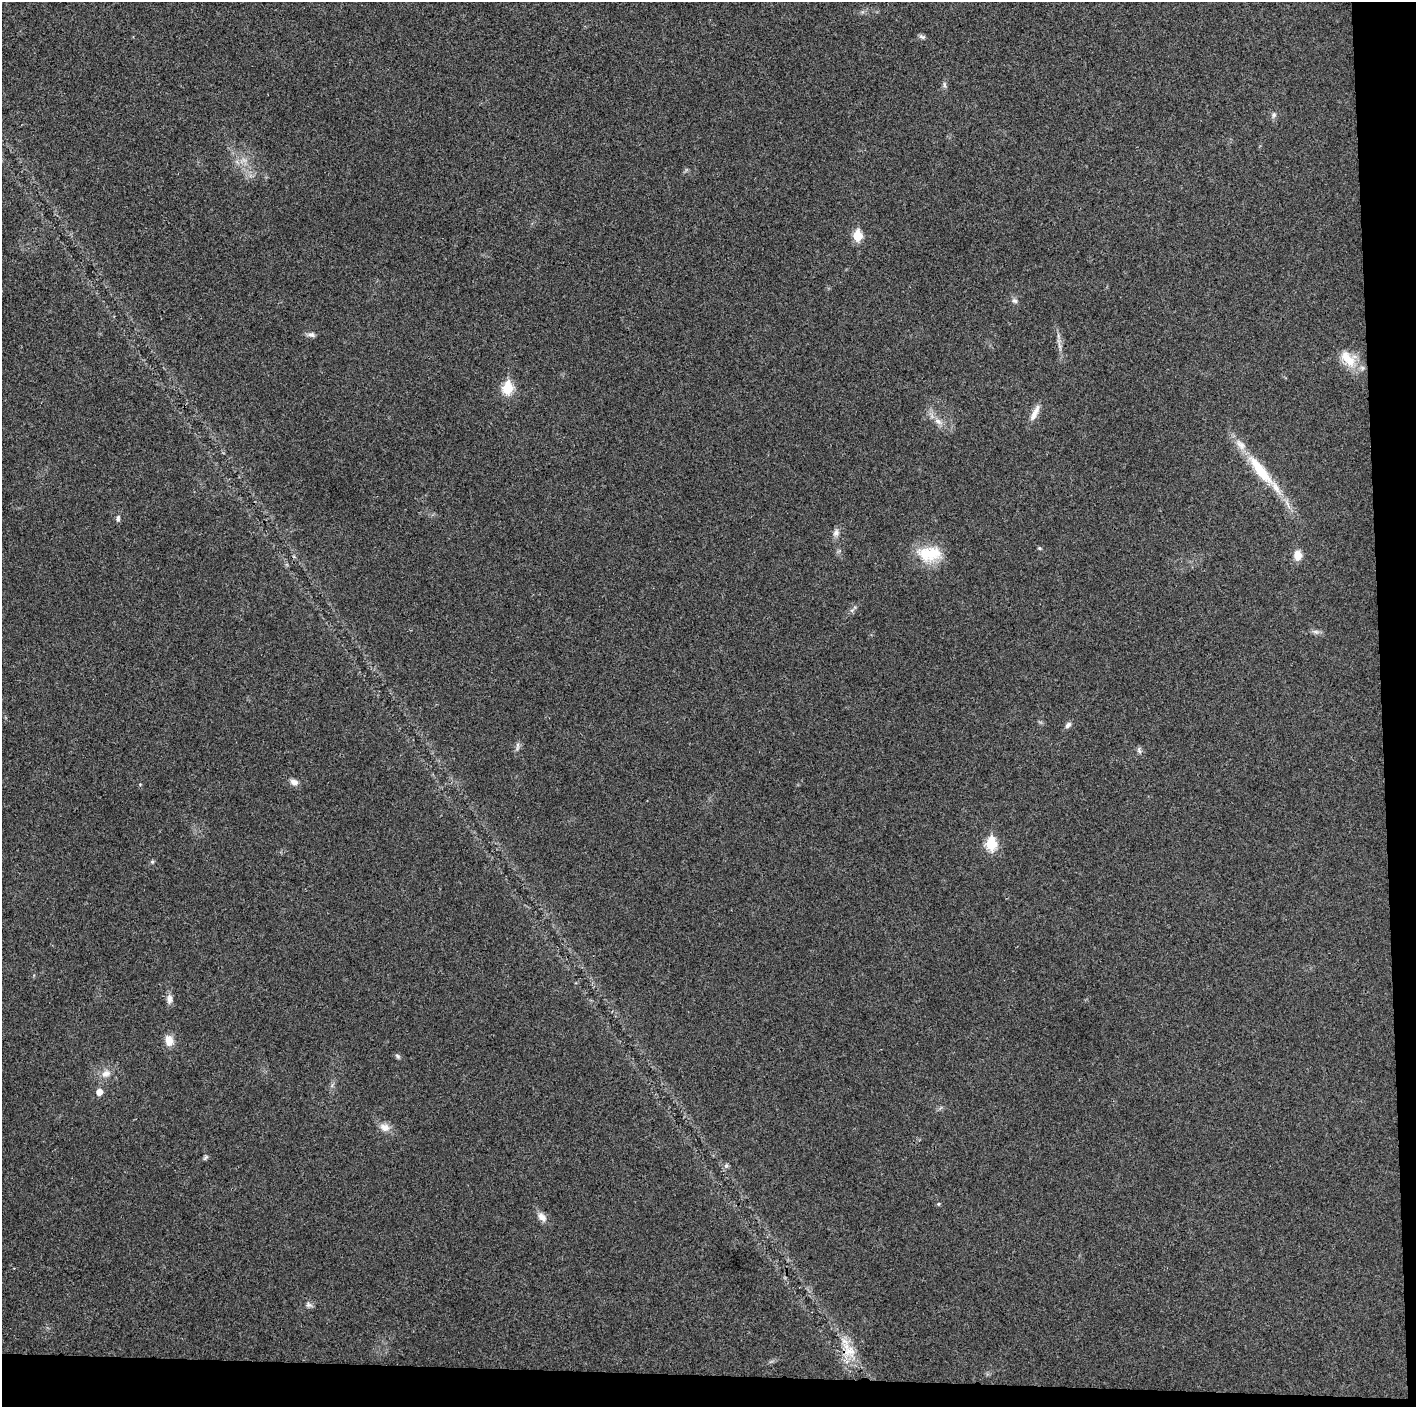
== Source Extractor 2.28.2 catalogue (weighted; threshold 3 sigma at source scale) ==
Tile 9 of 3 x 3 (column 3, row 3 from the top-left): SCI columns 2829-4242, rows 6-1410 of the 4242 x 4224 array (HDU 1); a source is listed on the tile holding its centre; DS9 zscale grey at full resolution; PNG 1418 x 1409 px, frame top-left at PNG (2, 2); no overlay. Shown black and unused: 5% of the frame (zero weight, under 3 of 4 exposures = <1% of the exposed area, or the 3 px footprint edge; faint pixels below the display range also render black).
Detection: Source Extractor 2.28.2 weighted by HDU 2 'WHT'; one run over the whole footprint, this tile lists its part. Background 0.0211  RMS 0.0056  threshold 0.0251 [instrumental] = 3 sigma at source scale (4.5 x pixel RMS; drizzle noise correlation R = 1.50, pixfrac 1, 0.05/0.05 arcsec/px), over >= 5 px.
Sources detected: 37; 1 inside a brighter listed object's ellipse — not listed separately; the other 36 listed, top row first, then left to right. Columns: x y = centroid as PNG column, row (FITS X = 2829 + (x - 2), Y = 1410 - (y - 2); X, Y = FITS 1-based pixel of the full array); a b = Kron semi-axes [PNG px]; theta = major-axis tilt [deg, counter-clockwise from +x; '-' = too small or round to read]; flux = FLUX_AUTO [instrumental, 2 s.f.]
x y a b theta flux
922 37 9 5 -19 1.3
944 85 9 4 -89 1.3
1274 115 9 5 79 1.4
857 236 6 5 - 23
1015 301 8 6 -39 1.5
311 335 10 7 -6 1.8
1059 346 10 3 -69 1.4
1348 359 28 15 -48 12
508 388 7 6 - 32
1035 413 23 7 64 4.8
938 421 12 7 -29 3.1
1260 471 53 13 -51 26
118 518 9 5 82 1.3
836 533 11 8 67 2.5
1039 548 5 5 - 0.65
929 554 33 18 0 19
1297 555 11 9 88 5.6
1316 632 7 4 -1 1.4
1068 725 9 6 46 1.9
517 746 13 4 87 1.6
1139 750 9 5 -74 1.4
294 782 10 7 -17 2.9
991 844 7 6 - 38
152 862 5 5 - 0.79
169 999 13 7 85 2.9
169 1040 13 9 -78 5.8
398 1056 8 5 -42 1.1
106 1074 13 10 21 4.5
99 1092 5 5 - 4.8
385 1127 13 9 -17 4.4
206 1157 6 5 - 1
726 1166 7 4 19 0.94
938 1204 5 4 - 0.68
542 1217 12 8 -47 3.8
308 1304 8 6 -18 1.5
849 1351 19 14 18 9.6
Overlapping masked pixels (flux is a lower limit): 1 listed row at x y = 849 1351